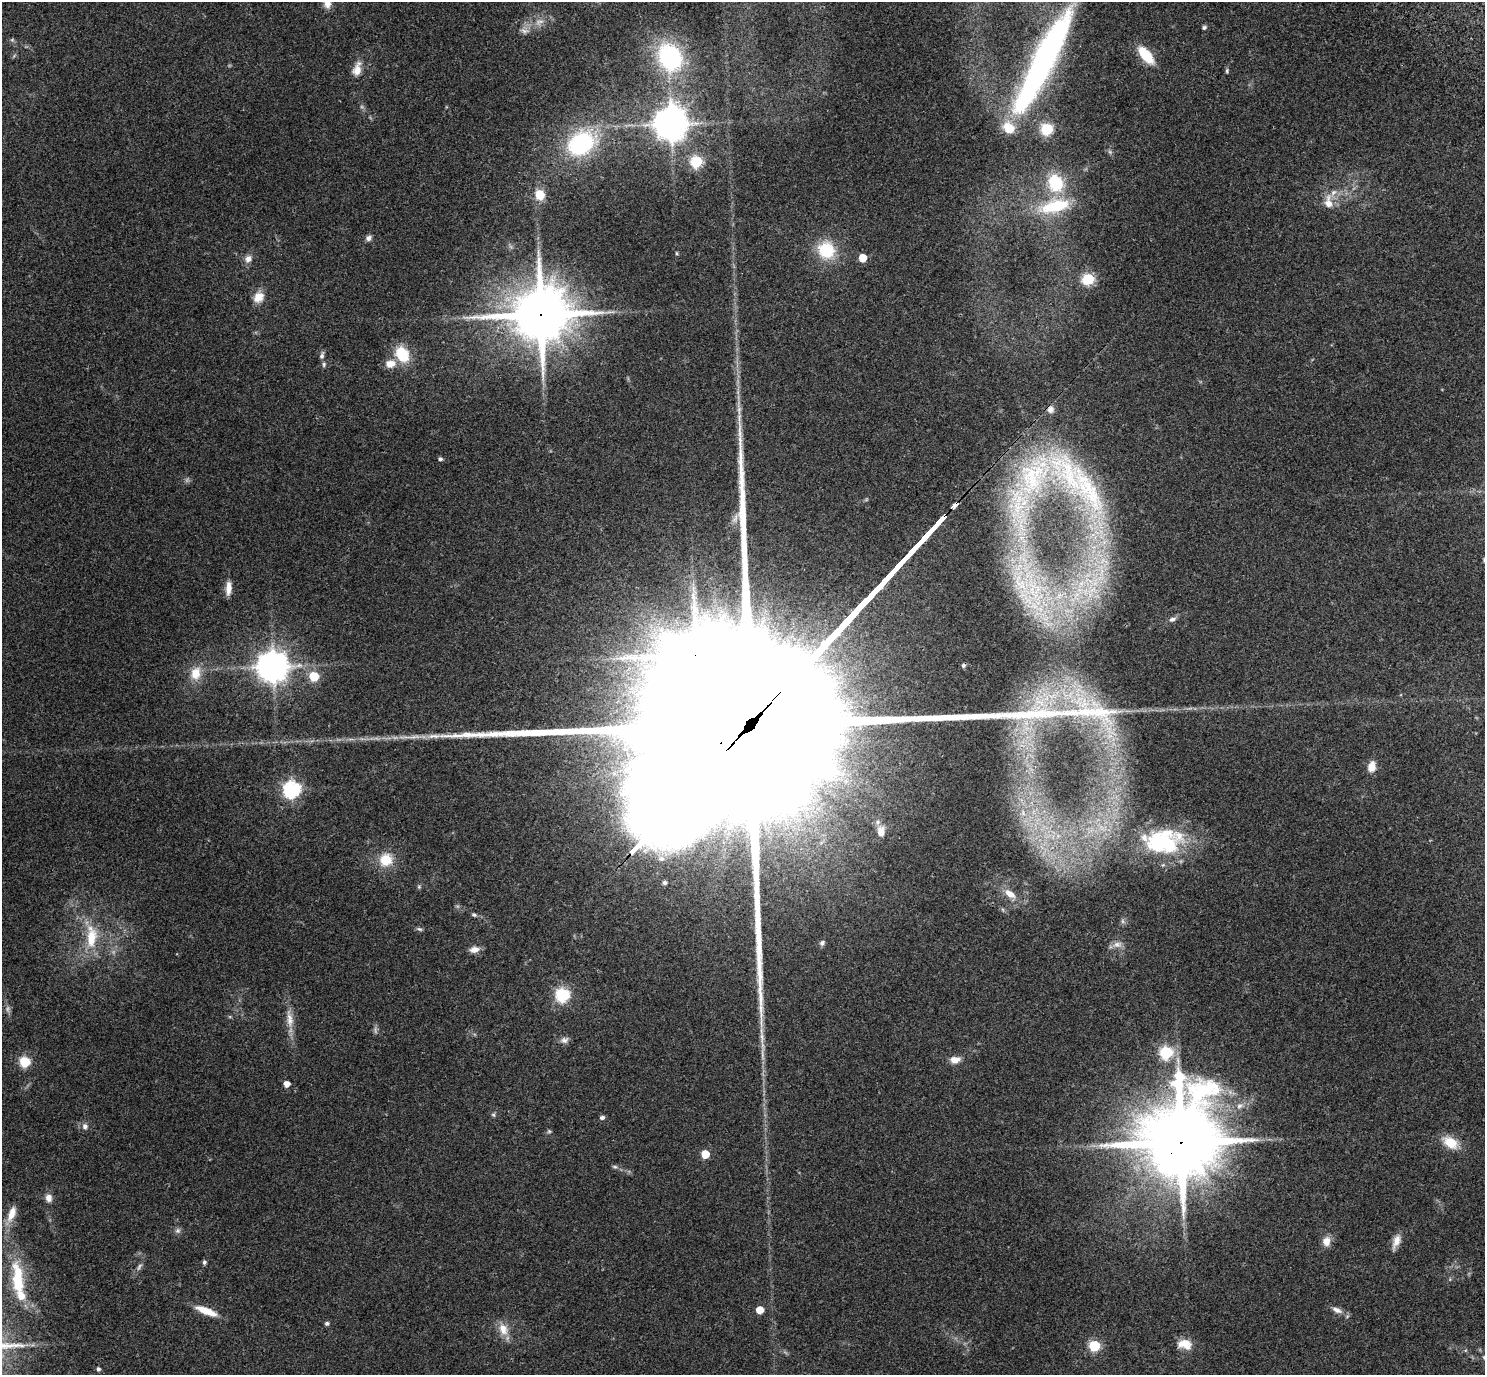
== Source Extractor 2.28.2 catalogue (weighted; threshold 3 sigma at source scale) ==
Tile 10 of 4 x 4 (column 2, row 3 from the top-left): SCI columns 1638-3120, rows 1783-3155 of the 6233 x 6246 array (HDU 1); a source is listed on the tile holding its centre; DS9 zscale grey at full resolution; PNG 1487 x 1377 px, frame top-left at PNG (2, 2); no overlay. Shown black and unused: <1% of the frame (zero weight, under 3 of 4 exposures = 9% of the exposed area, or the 3 px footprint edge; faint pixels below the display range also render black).
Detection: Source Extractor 2.28.2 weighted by HDU 2 'WHT'; one run over the whole footprint, this tile lists its part. Background 0.203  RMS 0.0077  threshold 0.0348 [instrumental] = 3 sigma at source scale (4.5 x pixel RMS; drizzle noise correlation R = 1.50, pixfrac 1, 0.0396/0.0396 arcsec/px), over >= 5 px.
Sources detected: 103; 7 too faint to see at this stretch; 1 cosmic-ray / hot-pixel residue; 1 long thin detection or spike segment (spike, bleed or trail) — not listed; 9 inside a brighter listed object's ellipse — not listed separately; the other 85 listed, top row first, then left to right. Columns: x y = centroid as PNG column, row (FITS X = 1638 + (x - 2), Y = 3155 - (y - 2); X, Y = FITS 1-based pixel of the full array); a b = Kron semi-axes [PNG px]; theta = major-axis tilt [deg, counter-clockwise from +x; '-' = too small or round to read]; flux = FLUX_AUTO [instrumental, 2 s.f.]
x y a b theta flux
327 3 14 9 -88 6.8
1204 27 6 5 - 1.4
1146 55 23 10 -50 21
670 57 27 22 -65 88
1043 61 113 19 63 210
357 69 17 10 75 8.2
1227 71 6 4 84 1.1
671 124 10 10 - 1600
1047 129 6 6 - 82
580 144 25 19 32 93
696 162 6 6 - 75
1055 183 18 15 -74 32
540 195 11 10 - 12
1328 202 20 10 -87 9.1
1055 206 40 15 14 38
368 238 8 7 - 2.8
826 250 19 18 - 31
677 253 5 4 - 0.85
863 258 5 5 - 16
248 259 11 9 61 4.5
1088 279 6 6 - 78
258 297 13 11 55 9.3
540 314 19 17 30 4700
402 354 18 13 -61 25
322 355 11 6 74 2.3
324 364 7 5 78 1.5
390 364 14 10 9 8
739 418 16 6 90 5
440 459 5 4 - 1.8
1034 475 94 50 46 160
955 505 4 3 - 200
228 588 17 7 86 6.8
1029 588 147 51 -70 270
1091 591 39 25 54 65
1172 619 10 6 20 2.8
696 655 20 17 46 3700
273 666 10 9 - 1300
196 673 18 13 76 12
314 676 6 6 - 35
415 737 35 5 3 11
1372 767 11 8 77 8.4
292 789 7 7 - 220
881 831 13 9 83 6.2
1162 842 45 32 -1 73
386 860 16 16 - 17
665 883 4 4 - 2.3
419 887 5 5 - 1.1
1010 894 18 9 -38 8.9
1003 910 6 4 -71 1.1
474 915 7 5 -23 1.4
419 929 8 5 -16 1.5
91 937 34 15 90 26
822 943 7 6 - 2.1
1117 944 14 8 3 4.6
474 950 12 7 9 5.1
562 995 6 6 - 120
290 1021 18 10 -78 7.9
564 1040 11 8 8 3.4
1166 1052 6 6 - 93
955 1060 12 8 8 6.5
25 1062 6 5 - 51
287 1084 5 5 - 6.4
602 1117 6 5 - 2
85 1126 8 7 - 3.3
549 1131 6 5 - 1.1
1181 1142 28 21 55 8600
1450 1143 17 11 -32 16
705 1154 5 5 - 18
615 1167 8 5 -7 1.5
48 1198 11 9 -80 4.5
12 1214 23 9 70 10
177 1231 7 7 - 2.2
1326 1241 12 10 80 6.7
1396 1242 20 8 69 6.5
204 1262 5 4 - 1.9
18 1280 46 14 -85 42
760 1310 5 5 - 13
1337 1310 15 7 -24 4.8
206 1311 23 7 -21 15
327 1323 6 5 - 1.4
503 1329 19 12 -69 9.8
1184 1344 19 12 -7 10
1094 1346 6 6 - 64
1484 1357 7 4 -62 1.3
98 1369 5 4 - 1.9
Overlapping masked pixels (flux is a lower limit): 4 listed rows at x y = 540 314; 955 505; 696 655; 1181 1142
Isophote crosses this tile's border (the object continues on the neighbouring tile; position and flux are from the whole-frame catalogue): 2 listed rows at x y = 327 3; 1484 1357